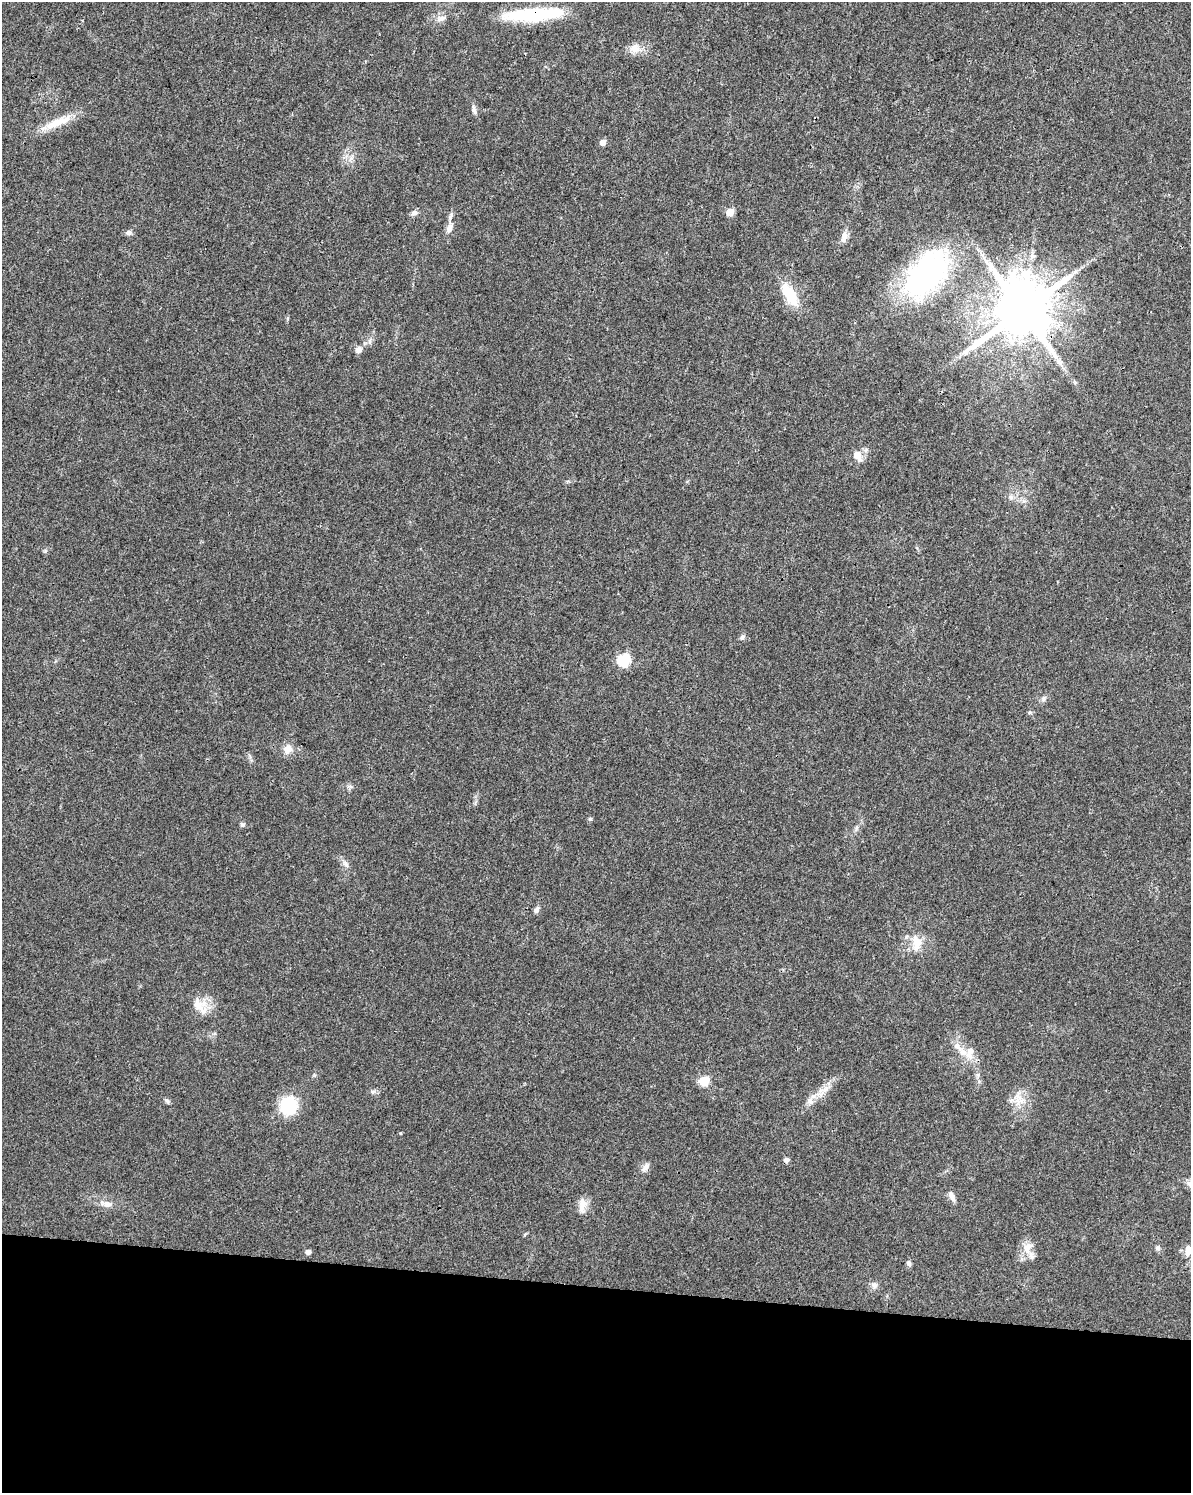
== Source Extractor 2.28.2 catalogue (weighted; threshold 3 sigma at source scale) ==
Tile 10 of 4 x 3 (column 2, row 3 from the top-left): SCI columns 1199-2387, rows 285-1775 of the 4766 x 4982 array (HDU 1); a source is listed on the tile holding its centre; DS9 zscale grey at full resolution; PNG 1193 x 1495 px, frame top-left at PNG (2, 2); no overlay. Shown black and unused: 14% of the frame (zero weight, under 3 of 4 exposures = <1% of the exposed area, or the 3 px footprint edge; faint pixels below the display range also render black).
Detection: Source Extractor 2.28.2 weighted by HDU 2 'WHT'; one run over the whole footprint, this tile lists its part. Background 0.0281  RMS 0.0032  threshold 0.0146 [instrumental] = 3 sigma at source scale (4.5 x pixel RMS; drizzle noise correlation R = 1.50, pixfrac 1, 0.0396/0.0396 arcsec/px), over >= 5 px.
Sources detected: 55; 1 cosmic-ray / hot-pixel residue — not listed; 3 inside a brighter listed object's ellipse — not listed separately; the other 51 listed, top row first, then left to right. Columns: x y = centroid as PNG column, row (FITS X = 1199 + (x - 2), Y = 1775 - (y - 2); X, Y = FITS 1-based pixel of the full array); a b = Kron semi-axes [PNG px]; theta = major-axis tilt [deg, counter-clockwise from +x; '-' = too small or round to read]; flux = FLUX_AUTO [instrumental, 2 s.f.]
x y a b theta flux
534 14 69 14 4 26
441 19 14 6 22 1.7
635 48 17 12 -17 3.3
474 110 13 5 -76 1.1
55 123 32 12 29 6.8
603 142 6 5 - 2.4
730 212 5 5 - 6.5
414 213 9 7 1 1.2
449 228 14 7 70 2
129 233 8 6 6 1.1
844 237 15 8 77 2.3
927 274 66 37 51 60
790 295 29 13 -60 11
1022 311 16 14 58 2500
370 341 7 4 89 0.75
359 350 9 8 - 1.6
1060 362 14 6 -56 1.9
857 455 8 6 -58 4.1
1011 497 7 4 -71 0.66
742 637 7 5 46 0.69
623 660 6 6 - 34
1044 699 9 4 82 0.7
1029 712 7 5 21 0.52
288 749 12 11 - 2.8
350 786 7 4 -19 0.62
590 819 5 5 - 0.53
242 824 7 6 - 0.65
856 828 9 4 77 0.71
346 864 12 6 -53 1.3
536 910 9 6 58 1.1
917 943 20 12 86 5.3
198 1005 29 14 -50 5.5
957 1046 20 8 -45 3.2
970 1053 21 9 78 3.7
704 1081 6 5 - 18
825 1090 24 7 36 4
373 1092 7 6 - 0.88
167 1101 8 5 -41 0.67
1019 1101 16 12 22 4.2
288 1106 14 12 -88 22
400 1133 4 4 - 0.29
646 1167 14 6 53 1.5
951 1196 13 6 -62 1.8
107 1204 16 8 -8 2.3
582 1205 21 9 86 3.2
1028 1247 19 12 59 4
1157 1248 7 6 - 0.89
1188 1250 12 7 81 2.9
308 1252 5 5 - 1.5
909 1263 7 6 - 0.87
874 1285 9 7 -41 1.3
Overlapping masked pixels (flux is a lower limit): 2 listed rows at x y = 534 14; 1022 311
Isophote crosses this tile's border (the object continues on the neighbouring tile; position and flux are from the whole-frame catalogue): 1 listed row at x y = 1188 1250
Unlisted compact peaks at least as high as the median listed source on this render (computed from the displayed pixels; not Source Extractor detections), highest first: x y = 45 551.